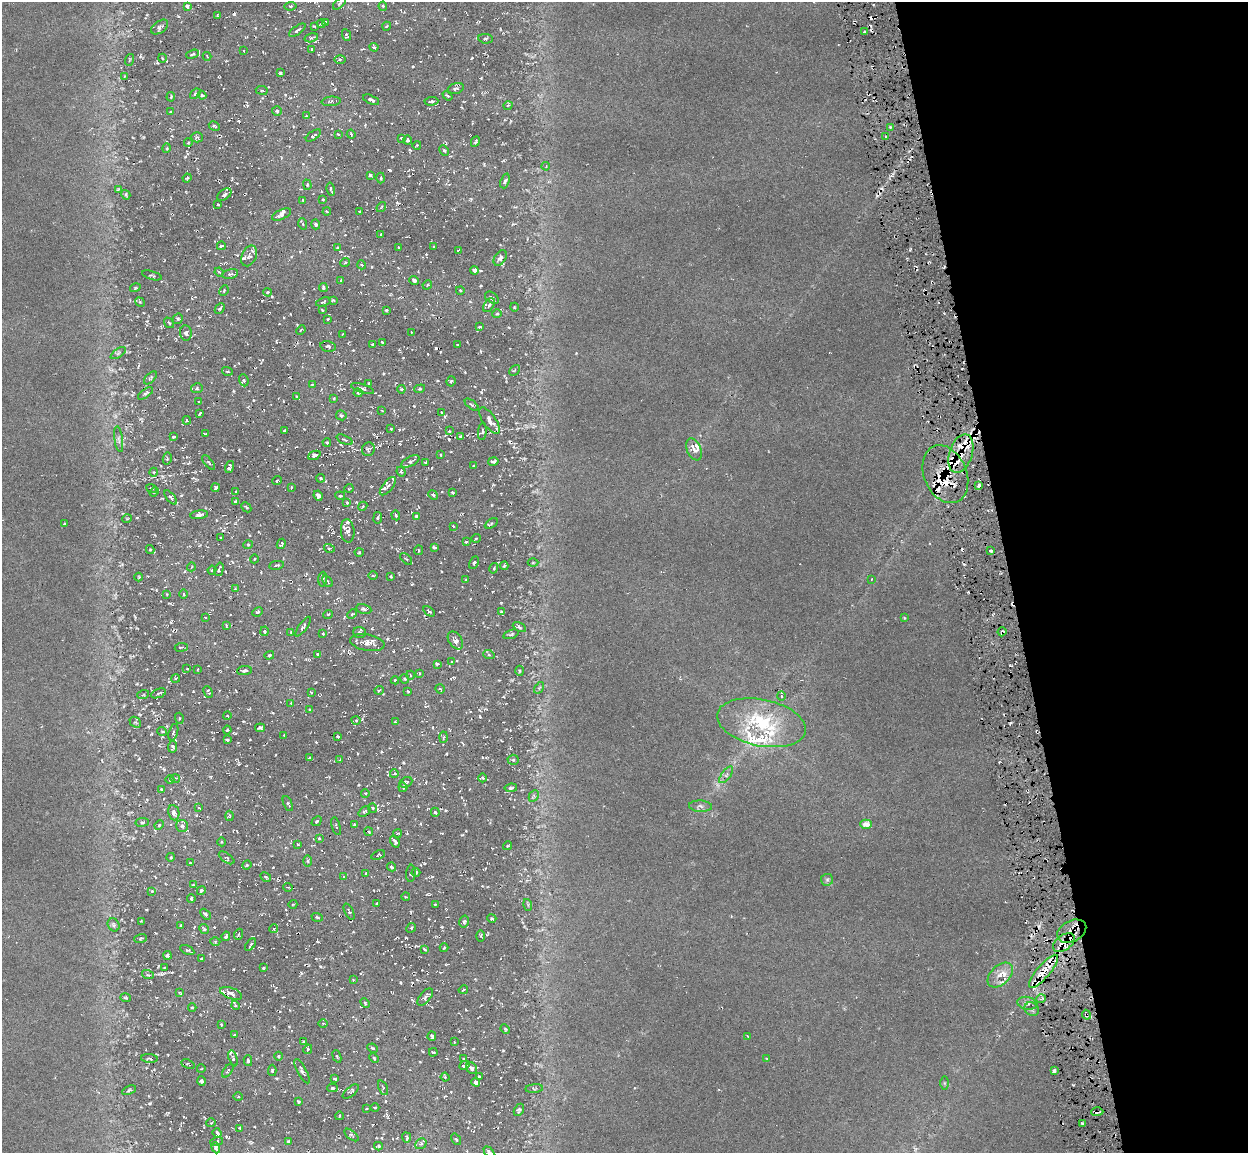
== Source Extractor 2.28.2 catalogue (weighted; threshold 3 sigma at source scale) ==
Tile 12 of 4 x 4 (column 4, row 3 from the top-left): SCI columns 3738-4983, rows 1228-2378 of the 4983 x 4712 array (HDU 1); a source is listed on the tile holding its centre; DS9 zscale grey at full resolution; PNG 1250 x 1155 px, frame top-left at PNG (2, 2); each listed source drawn as its Kron ellipse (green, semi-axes under 4 px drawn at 4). Shown black and unused: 19% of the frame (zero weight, under 3 of 6 exposures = <1% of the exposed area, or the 3 px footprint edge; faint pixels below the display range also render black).
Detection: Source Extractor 2.28.2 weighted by HDU 2 'WHT'; one run over the whole footprint, this tile lists its part. Background 0.0169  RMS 0.0048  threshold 0.0195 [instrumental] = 3 sigma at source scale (4.09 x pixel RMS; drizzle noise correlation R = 1.36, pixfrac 0.8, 0.0396/0.0396 arcsec/px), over >= 5 px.
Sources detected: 504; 1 too faint to see at this stretch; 32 cosmic-ray / hot-pixel residue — neither listed nor drawn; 29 inside a brighter listed object's ellipse — not listed separately; the other 442 listed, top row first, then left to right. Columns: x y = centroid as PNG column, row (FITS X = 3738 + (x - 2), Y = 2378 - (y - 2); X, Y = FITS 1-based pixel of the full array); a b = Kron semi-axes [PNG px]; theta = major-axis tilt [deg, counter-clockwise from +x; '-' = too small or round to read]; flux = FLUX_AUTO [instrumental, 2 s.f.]
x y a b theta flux
339 3 7 4 41 0.85
187 6 4 3 - 0.59
291 6 6 4 9 0.61
383 6 4 4 - 0.47
218 15 4 3 - 0.53
325 22 4 2 - 0.37
321 24 4 3 - 0.45
314 26 4 2 - 0.39
387 26 4 3 - 0.39
160 27 10 6 37 1.1
297 30 10 3 36 0.92
865 32 3 3 - 1.4
346 35 6 3 -66 0.62
311 38 7 4 15 0.86
486 39 7 5 -5 0.85
374 47 4 3 - 0.57
312 49 3 3 - 0.45
244 51 2 2 - 0.42
192 54 6 3 19 0.68
207 56 4 3 - 0.36
162 58 4 3 - 0.27
340 59 6 4 0 0.58
129 60 6 3 71 0.43
280 73 3 3 - 1.5
124 77 4 2 - 0.49
456 88 8 5 17 1.2
262 90 6 3 -8 0.51
195 94 6 3 39 0.65
202 95 4 4 - 0.66
448 96 5 2 - 0.56
171 97 5 2 - 0.41
371 100 8 4 -25 1.2
331 101 10 4 5 0.9
431 101 7 3 5 0.66
508 105 4 3 - 0.38
277 111 5 5 - 0.72
171 112 3 2 - 0.33
306 116 3 3 - 0.36
214 126 6 4 -28 0.7
890 127 3 3 - 0.42
338 134 4 3 - 0.35
351 134 5 3 - 0.45
313 135 8 3 34 0.65
886 136 2 2 - 0.5
197 137 6 5 - 0.73
402 138 4 3 - 0.62
408 140 4 3 - 0.66
475 142 5 3 - 0.64
188 143 4 3 - 0.36
417 145 4 3 - 0.36
167 148 5 3 - 0.38
444 150 5 4 - 0.57
546 166 4 3 - 0.41
370 175 4 4 - 0.56
187 178 4 3 - 0.48
381 178 5 3 - 0.52
505 181 8 4 70 0.87
307 185 5 4 - 0.56
118 189 4 3 - 0.43
331 189 6 2 -77 0.68
126 195 5 4 - 0.74
224 195 8 5 35 1
323 199 3 2 - 0.37
303 200 3 2 - 0.31
218 204 3 2 - 0.33
381 207 5 3 - 0.45
360 211 3 3 - 0.54
327 212 4 2 - 0.4
282 214 10 5 24 1.8
303 224 6 3 -72 0.49
316 224 5 4 - 0.63
381 235 2 2 - 0.34
221 246 4 3 - 0.49
398 247 2 2 - 0.23
434 247 3 3 - 0.55
337 248 4 2 - 0.33
458 250 4 2 - 0.36
249 256 11 7 66 1.8
500 258 8 5 58 1.3
345 263 5 3 - 0.4
362 265 5 3 - 0.47
474 270 4 4 - 0.97
219 272 4 3 - 0.42
230 274 8 4 12 0.94
152 275 10 2 -17 0.47
341 280 4 2 - 0.34
414 280 5 3 - 1
427 285 5 4 - 0.51
323 287 4 4 - 0.65
135 288 5 3 - 0.44
224 290 5 3 - 0.53
460 290 4 3 - 0.4
268 292 4 3 - 0.37
492 298 8 5 -35 0.92
333 300 3 3 - 0.45
140 302 5 4 - 0.55
323 302 7 3 17 0.59
489 305 8 5 54 1.1
514 307 4 3 - 0.32
220 309 6 4 48 0.61
322 310 3 2 - 0.34
386 310 3 2 - 0.44
497 314 4 4 - 0.54
178 319 5 5 - 0.76
328 319 3 2 - 0.38
169 323 6 3 -53 0.45
479 327 4 3 - 0.45
301 330 5 3 - 0.43
186 333 8 6 -84 1.2
411 333 3 2 - 0.36
343 334 3 2 - 0.35
382 342 4 2 - 0.47
373 344 3 3 - 0.42
457 345 3 2 - 0.48
328 346 8 5 -12 1
118 353 8 3 34 0.73
514 370 6 3 46 0.49
227 371 5 3 - 0.58
150 378 8 4 46 0.74
244 380 6 4 -69 0.74
451 381 5 4 - 0.65
369 383 4 3 - 0.33
312 385 4 2 - 0.37
197 388 5 5 - 0.67
363 389 12 4 -18 1.2
401 389 4 4 - 0.44
420 389 5 4 - 0.54
145 393 9 4 36 0.91
358 393 4 4 - 0.51
296 396 4 3 - 0.48
334 398 4 3 - 0.45
199 402 3 2 - 0.38
472 405 8 3 -39 0.7
382 411 3 2 - 0.31
441 412 3 2 - 0.31
200 413 4 2 - 0.47
341 415 5 5 - 0.63
187 420 4 3 - 0.43
490 421 15 6 -55 2.3
391 429 2 2 - 0.36
284 431 3 3 - 0.48
449 431 4 4 - 0.39
482 431 9 4 85 0.84
205 434 4 3 - 0.63
461 436 3 3 - 0.86
173 437 3 2 - 0.43
119 439 13 3 -82 1.2
344 440 8 3 -25 0.68
327 442 4 3 - 0.48
368 449 7 6 - 1.1
694 449 11 7 -67 4.4
961 454 20 11 72 10
314 455 6 4 22 1.3
441 455 3 2 - 0.35
167 459 6 4 79 0.64
410 461 10 4 29 1.3
493 461 5 3 - 0.84
426 462 3 2 - 0.34
209 463 8 3 -52 0.68
474 466 3 3 - 0.43
229 467 6 3 74 1
154 472 4 3 - 0.36
401 472 5 3 - 0.56
945 474 30 21 -67 15
321 478 4 3 - 0.49
277 480 5 3 - 0.49
979 485 4 3 - 2.1
388 486 11 5 51 1.7
291 487 4 3 - 0.35
152 488 6 2 -21 0.36
215 488 4 3 - 0.78
349 488 4 3 - 0.36
154 492 5 3 - 0.38
236 492 3 3 - 0.44
452 492 4 3 - 0.42
433 495 5 4 - 0.62
318 496 5 4 - 1.3
340 496 5 3 - 0.52
171 497 8 4 -50 0.96
236 501 4 2 - 0.65
347 503 4 2 - 0.34
363 506 5 3 - 0.43
246 507 5 3 - 0.55
199 515 9 3 8 1.2
396 515 5 3 - 0.49
416 516 3 3 - 0.56
378 518 6 3 81 0.53
127 519 5 3 - 0.33
491 523 7 3 31 0.6
64 524 3 2 - 0.36
453 526 3 3 - 0.27
348 531 11 6 -85 1.8
221 538 3 2 - 0.43
476 538 5 3 - 0.36
466 542 4 2 - 0.37
281 544 5 3 - 0.68
248 545 5 4 - 0.52
434 547 4 2 - 0.55
329 548 5 3 - 0.51
150 550 4 4 - 0.5
418 550 5 2 - 0.37
991 551 3 3 - 0.8
359 552 4 4 - 0.48
254 559 4 2 - 0.32
406 559 7 2 -44 0.44
474 563 7 4 65 0.73
533 563 5 3 - 0.43
276 565 7 2 10 0.61
504 566 4 4 - 0.47
191 567 4 3 - 0.33
494 568 5 3 - 0.41
219 569 7 4 75 0.8
212 570 4 3 - 0.62
373 576 5 3 - 0.51
391 576 3 3 - 0.41
139 577 4 3 - 0.39
323 579 7 3 86 0.77
872 579 3 2 - 0.28
466 580 4 3 - 0.37
327 581 6 3 -53 0.58
235 589 4 3 - 0.4
167 594 4 3 - 0.35
184 594 5 3 - 0.45
364 609 8 5 -11 1
429 611 6 3 -34 0.59
257 612 5 3 - 0.57
501 612 4 4 - 0.79
328 614 5 3 - 0.41
352 614 5 3 - 0.42
205 617 4 2 - 0.29
904 618 4 3 - 0.45
226 625 4 2 - 0.38
303 627 12 3 53 0.93
519 627 7 4 -29 0.77
264 631 5 4 - 0.54
291 632 4 3 - 0.4
360 632 6 5 - 0.7
1002 632 5 3 - 0.62
323 634 3 2 - 0.37
511 634 8 3 18 0.66
455 640 10 6 -55 1.6
367 643 17 8 -10 3.2
181 647 7 3 8 0.53
318 654 3 2 - 0.45
269 655 5 3 - 0.52
489 655 6 3 -19 0.52
452 662 3 2 - 0.29
437 664 4 4 - 0.66
187 669 3 2 - 0.29
198 669 3 2 - 0.29
244 670 7 4 7 1.1
520 671 5 3 - 0.49
419 673 4 2 - 0.35
410 675 4 3 - 0.33
176 678 4 2 - 0.4
405 679 5 4 - 0.52
395 680 4 3 - 0.41
539 688 6 4 56 0.55
440 689 5 2 - 0.39
379 690 5 3 - 0.4
408 691 3 2 - 0.37
208 692 6 3 -64 0.68
311 692 3 2 - 0.32
158 693 8 2 21 0.53
143 695 6 3 18 0.52
781 696 5 3 - 0.55
291 703 2 2 - 0.27
310 710 3 2 - 0.38
227 716 4 3 - 0.32
179 718 5 3 - 0.47
356 720 4 3 - 0.4
135 722 6 4 -41 0.72
395 722 3 3 - 0.49
761 723 45 23 -12 33
260 728 5 3 - 0.85
227 730 4 3 - 0.49
162 731 5 3 - 0.4
173 732 8 4 73 0.77
284 735 2 2 - 0.33
338 737 3 2 - 0.48
444 737 5 3 - 0.57
227 740 3 3 - 0.46
173 747 6 4 81 0.7
309 758 3 2 - 0.32
340 760 3 3 - 0.31
513 760 5 5 - 0.64
394 774 4 2 - 0.38
726 775 10 4 53 1.3
175 778 5 3 - 0.46
483 778 4 3 - 0.41
170 780 4 2 - 0.36
406 782 7 5 27 0.86
403 787 5 4 - 0.78
511 788 6 4 7 0.77
161 789 4 3 - 0.3
365 793 4 3 - 0.39
534 796 6 4 61 0.71
288 804 8 3 -64 0.58
700 806 11 5 -3 1.7
199 808 4 2 - 0.25
373 808 5 3 - 0.42
364 811 7 3 37 0.73
435 812 5 3 - 0.64
174 813 8 5 -81 1.5
230 816 5 3 - 0.46
317 821 5 4 - 0.67
142 822 7 3 7 0.57
354 824 4 3 - 0.38
866 824 6 4 1 3.4
159 825 5 4 - 0.51
182 826 6 6 - 1.1
336 826 9 3 -75 0.56
369 832 4 3 - 0.48
398 833 4 2 - 0.39
319 838 4 4 - 0.45
222 842 4 3 - 0.39
395 842 6 3 -59 1
298 844 3 2 - 0.37
507 846 4 3 - 0.39
378 855 7 3 22 0.56
171 857 4 3 - 0.39
227 858 9 4 -35 0.82
308 861 6 4 -90 0.72
190 863 3 2 - 0.29
247 865 4 4 - 0.51
391 867 4 3 - 0.57
416 872 4 4 - 0.54
366 873 4 3 - 0.44
411 873 8 4 86 0.78
266 877 6 3 -27 0.59
344 877 4 3 - 0.42
827 880 6 5 - 0.94
193 885 3 2 - 0.37
288 887 4 2 - 0.42
152 891 4 4 - 0.38
201 891 4 3 - 0.74
406 897 4 2 - 0.33
191 898 4 3 - 0.56
293 904 4 3 - 0.35
377 904 4 3 - 0.76
435 904 3 2 - 0.32
528 905 6 3 -73 0.54
349 912 9 2 -64 0.62
205 914 6 3 -46 0.78
317 917 6 4 -19 0.59
492 918 4 3 - 0.49
142 921 4 2 - 0.43
464 922 6 4 75 0.78
114 925 7 5 -58 1.1
181 925 4 3 - 0.42
411 928 5 4 - 0.61
204 929 5 4 - 0.61
274 929 4 4 - 0.47
1072 931 15 10 28 5.5
239 934 5 3 - 0.49
226 936 4 3 - 0.73
481 936 5 4 - 0.55
141 938 6 3 19 0.49
215 941 5 3 - 0.48
1064 943 12 7 37 5.8
251 945 7 2 52 0.59
444 948 4 2 - 0.36
424 949 3 2 - 0.64
187 950 8 4 -27 0.82
167 955 4 4 - 0.64
202 959 4 3 - 0.67
164 968 3 2 - 0.32
264 968 4 2 - 0.55
1044 971 21 6 49 8
148 975 6 3 -17 0.65
1000 975 15 9 44 4.4
353 980 2 2 - 0.37
463 990 5 2 - 0.38
180 993 4 3 - 0.35
231 993 12 5 -20 1.8
425 997 10 5 50 1.3
125 998 5 3 - 0.52
1041 999 5 3 - 0.59
365 1003 5 3 - 0.51
1027 1003 10 6 -11 1.7
235 1006 4 3 - 0.41
192 1007 4 3 - 0.4
1032 1009 7 6 - 1.3
1086 1015 5 3 - 0.75
323 1023 5 3 - 0.44
221 1025 3 3 - 0.36
505 1029 5 3 - 0.43
234 1035 4 2 - 0.52
432 1036 4 3 - 0.69
747 1036 3 2 - 0.31
303 1042 3 2 - 0.47
454 1042 2 2 - 0.33
373 1048 5 3 - 0.55
308 1049 5 4 - 0.82
433 1052 4 2 - 0.5
279 1056 4 3 - 0.44
337 1056 6 4 -69 0.54
233 1058 8 4 -74 0.68
374 1058 5 3 - 0.51
464 1058 4 3 - 0.3
149 1059 8 3 -4 0.56
767 1059 3 3 - 0.36
248 1061 5 4 - 0.64
188 1064 7 3 -23 0.62
464 1065 5 2 - 0.64
471 1068 6 5 - 0.91
201 1069 4 2 - 0.34
272 1070 5 4 - 0.7
228 1071 8 3 54 0.57
302 1071 13 4 -62 1.4
1054 1071 4 3 - 1.1
479 1076 3 2 - 0.44
445 1077 4 3 - 0.47
335 1079 4 3 - 0.52
201 1081 4 4 - 0.8
476 1082 4 4 - 1.1
944 1083 7 4 -90 0.61
332 1088 5 4 - 0.59
383 1088 8 3 -65 0.65
534 1089 9 4 5 0.66
129 1090 7 3 25 0.63
351 1092 9 4 39 0.88
238 1097 5 3 - 0.49
298 1101 4 3 - 0.52
375 1107 4 3 - 0.36
366 1109 3 2 - 0.34
519 1110 6 4 61 0.81
1097 1112 6 2 2 1.1
339 1116 4 3 - 0.39
211 1123 5 3 - 0.33
1082 1123 3 2 - 0.64
240 1128 4 2 - 0.41
217 1133 5 3 - 0.76
351 1135 8 4 -39 0.71
407 1137 5 3 - 0.67
456 1139 6 3 -53 0.53
217 1141 6 4 17 0.69
288 1141 3 2 - 0.4
421 1144 6 5 - 0.9
378 1146 4 3 - 0.64
216 1148 6 4 -68 1.1
489 1152 6 3 -49 0.72
Overlapping masked pixels (flux is a lower limit): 9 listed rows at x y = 368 449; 961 454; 945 474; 1002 632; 1072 931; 1064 943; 1044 971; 1086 1015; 1097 1112
Isophote crosses this tile's border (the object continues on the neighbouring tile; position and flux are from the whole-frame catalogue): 2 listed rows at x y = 383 6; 489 1152
Unlisted compact peaks at least as high as the median listed source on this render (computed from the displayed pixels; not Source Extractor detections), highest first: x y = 406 938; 910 250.